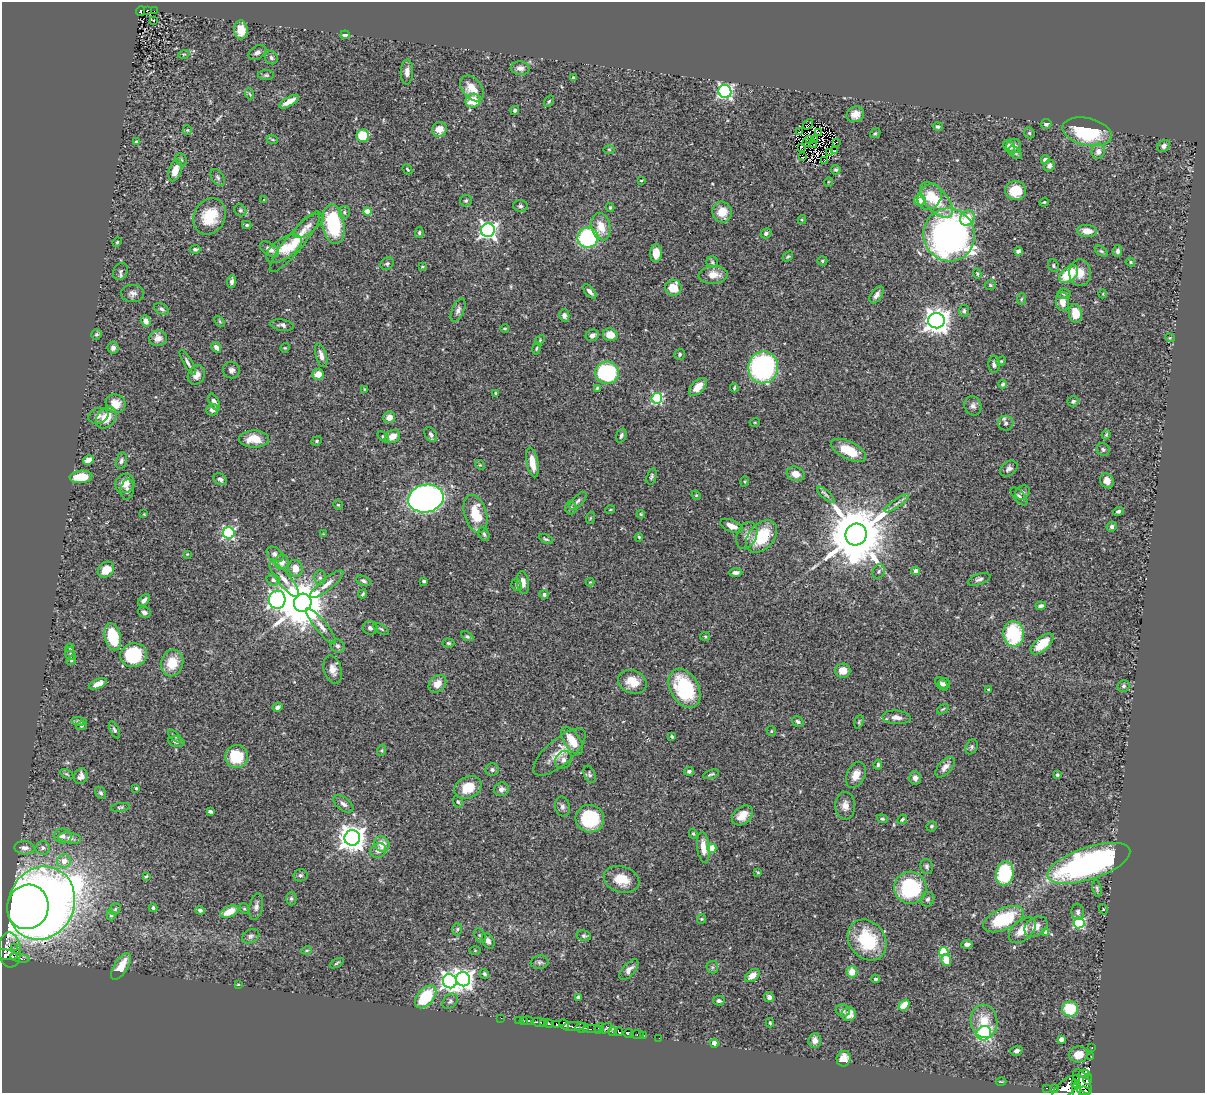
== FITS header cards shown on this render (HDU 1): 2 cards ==
NAXIS1  =                 1203
NAXIS2  =                 1091

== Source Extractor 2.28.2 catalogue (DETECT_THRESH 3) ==
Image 1203 x 1091 px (HDU 1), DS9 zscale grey, 1 PNG px = 1 image px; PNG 1207 x 1095 px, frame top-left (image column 1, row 1091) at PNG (2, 2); each listed source drawn as its Kron ellipse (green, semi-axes under 4 px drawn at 4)
Background 0.717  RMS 0.029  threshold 0.086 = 3 sigma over >= 5 px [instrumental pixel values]
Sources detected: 424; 4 with non-positive FLUX_AUTO (blend fragments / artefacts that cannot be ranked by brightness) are neither listed nor drawn; the other 420 listed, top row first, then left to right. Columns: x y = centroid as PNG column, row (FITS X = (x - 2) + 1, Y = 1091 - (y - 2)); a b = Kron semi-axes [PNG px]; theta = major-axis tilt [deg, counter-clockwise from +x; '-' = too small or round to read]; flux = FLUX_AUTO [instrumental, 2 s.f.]
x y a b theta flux
147 10 3 2 - 12
141 11 5 4 - 82
154 11 2 2 - 1.9
153 20 3 3 - 3.8
241 30 9 6 -86 27
345 35 4 4 - 7.5
257 52 10 6 31 6.9
184 54 6 3 17 2.2
271 58 7 6 - 4.7
520 68 9 6 -4 9.9
407 72 12 6 88 13
266 75 8 5 0 3.3
573 78 4 3 - 5.2
472 88 14 9 -52 34
725 91 7 6 - 470
250 94 5 3 - 2
473 101 7 7 - 37
549 101 6 3 54 2.5
289 102 11 4 31 20
515 110 4 4 - 3.6
855 114 9 7 27 15
808 124 6 2 51 1
1046 124 5 5 - 5.3
938 126 5 4 - 4.3
439 129 7 7 - 22
187 130 5 4 - 2.1
800 132 2 2 - 1.4
1087 132 25 13 -13 140
819 133 2 2 - 1.4
875 133 5 4 - 2.6
1029 133 6 5 - 2.9
363 136 6 6 - 83
272 139 6 3 -19 2.2
809 140 4 2 - 1.5
814 140 3 2 - 1.1
137 142 3 3 - 7.8
806 142 3 2 - 1.7
836 142 2 2 - 1.7
814 145 3 2 - 1
1014 146 7 7 - 11
1164 146 7 5 36 6.6
1009 147 7 5 -55 10
801 148 4 2 - 1.8
609 149 6 4 -1 2.2
835 151 3 2 - 0.9
1098 151 7 6 - 9.6
829 153 3 2 - 1.1
1015 153 8 5 -45 4.3
803 157 3 2 - 1.5
1045 159 4 4 - 7.3
181 160 7 5 -66 3.7
825 160 3 2 - 1.2
1049 166 6 5 - 6.9
407 169 5 3 - 2.1
175 170 11 6 72 24
836 170 5 5 - 3.4
218 177 9 6 -58 5.1
641 180 3 2 - 1.5
828 182 5 3 - 1.5
1016 191 10 9 - 40
930 197 13 11 55 33
264 200 3 2 - 1.1
920 200 5 5 - 20
936 200 21 11 -49 55
466 201 6 5 - 3.6
1044 202 5 4 - 2
520 206 7 5 -4 4.5
610 207 4 3 - 2.3
240 210 6 5 - 3.5
367 211 4 4 - 52
344 212 6 5 - 3.8
722 212 10 9 - 29
210 216 19 15 59 57
967 218 8 7 - 45
802 220 4 4 - 2
333 224 20 11 -81 140
247 225 4 4 - 2.9
308 226 18 7 36 11
601 226 14 9 -77 32
488 230 7 7 - 730
1087 231 10 6 -5 19
419 233 5 4 - 3.3
766 233 5 5 - 4.8
949 235 27 25 -69 700
588 238 10 10 - 210
117 242 5 4 - 2.1
295 242 38 9 51 49
284 248 20 10 35 29
195 249 5 4 - 4
269 249 11 6 -33 11
1018 251 4 4 - 6.6
1101 251 7 4 -36 3.4
1118 251 6 4 86 5.3
656 253 9 6 87 21
788 256 6 4 40 2.5
822 261 5 4 - 2.9
712 262 5 5 - 3.2
1130 262 5 4 - 2.3
387 264 7 5 38 4.4
422 266 4 3 - 2
1053 266 6 5 - 4
120 271 9 7 58 4.8
1080 273 13 10 -88 24
977 274 5 4 - 2.3
1069 274 11 7 43 77
713 275 14 8 3 23
232 281 6 4 86 6.5
990 285 5 4 - 2.7
673 288 8 8 - 35
590 291 9 4 -48 6.2
132 293 12 8 -2 8.7
1064 294 6 5 - 3.4
1103 294 4 3 - 1.4
877 295 9 5 56 9.1
1021 299 6 4 87 2.4
1062 302 9 6 -84 18
161 309 8 5 -28 4.9
458 310 12 6 65 7.7
964 311 6 5 - 3.9
1075 313 9 6 -81 35
564 315 6 5 - 7.7
146 321 5 4 - 13
220 321 6 4 -46 2.3
936 321 8 7 - 1900
282 325 12 5 -8 5.7
505 328 4 3 - 2.4
96 334 5 5 - 3
592 335 7 5 23 6.5
610 335 7 6 - 26
158 338 9 8 - 11
1170 338 5 3 - 1.7
540 340 6 4 49 2.4
216 347 6 4 -57 7.8
113 348 6 5 - 6.5
285 348 5 4 - 2
536 348 6 3 80 2.2
680 354 6 5 - 3.3
321 355 12 5 -74 10
1001 361 5 4 - 2.1
188 363 14 4 -60 6.3
994 364 8 5 -89 6.3
763 367 16 15 - 380
231 370 8 8 - 7.4
607 373 12 11 - 200
318 374 6 5 - 17
196 375 10 8 57 14
1003 384 4 3 - 2.9
698 387 11 6 45 22
597 388 4 4 - 2.1
734 388 4 2 - 2.3
364 389 3 3 - 1.5
496 393 4 3 - 4.3
657 398 5 5 - 210
1073 401 6 5 - 4.1
214 402 9 5 -61 9.4
116 403 10 9 - 22
973 406 10 8 -68 8
212 410 6 6 - 8.8
98 416 10 7 19 8.4
389 417 6 5 - 15
106 418 12 9 51 34
755 422 5 3 - 1.6
1006 423 8 7 - 6.2
431 435 8 5 -58 6.7
1106 435 5 3 - 2.4
392 436 8 6 27 19
621 436 7 5 71 4.7
383 437 7 4 -43 3.1
254 439 15 8 0 34
317 441 5 4 - 2.7
1103 449 7 6 - 4.2
849 450 19 9 -27 45
88 460 5 4 - 17
121 461 8 5 77 5.3
532 462 15 5 -80 27
480 465 5 4 - 2.1
1009 469 9 7 35 7.2
796 474 9 7 -19 14
652 476 8 5 74 3.7
81 477 11 6 5 45
220 479 7 5 -33 4.9
745 481 5 3 - 2
1107 481 8 6 -57 13
125 483 10 9 - 18
127 489 10 6 81 7.9
1023 492 8 6 43 6.8
696 495 5 4 - 1.9
826 495 11 4 -41 5.3
1019 496 11 5 -48 6.5
426 498 18 13 10 1100
578 501 11 5 45 6.1
897 503 14 3 35 6.2
338 505 5 4 - 2.2
571 508 6 5 - 4.2
610 510 5 3 - 1.6
1118 511 5 4 - 3.8
144 514 3 3 - 1.6
476 514 19 11 -73 62
641 514 4 3 - 2.1
590 518 6 3 70 2
731 526 12 5 -24 16
1112 527 5 5 - 4.4
229 533 6 5 - 300
323 534 3 3 - 1.3
484 534 7 5 -62 3.9
856 534 11 10 - 17000
747 535 14 10 67 13
639 537 4 3 - 2
761 537 18 12 48 87
546 539 7 4 -26 3.1
187 554 4 3 - 1.5
275 554 9 6 -39 7.5
282 562 7 7 - 13
295 568 8 7 - 20
106 570 9 7 42 32
879 571 7 6 - 4.7
916 571 4 4 - 11
736 572 7 4 2 6.7
320 578 7 6 - 4.7
284 579 22 6 -51 18
979 579 12 5 18 6.5
273 580 6 5 - 5.8
363 581 8 4 -24 4.5
424 581 3 3 - 2.9
590 582 4 4 - 1.6
523 583 11 6 -83 12
327 584 20 6 39 14
517 585 6 5 - 3.7
363 594 5 3 - 2.6
544 595 4 4 - 5.5
144 600 7 4 46 7.2
277 600 9 8 - 670
303 603 9 8 - 9700
1041 606 5 3 - 4.7
144 612 7 5 -21 6
321 626 22 6 -50 15
370 628 7 6 - 6.2
381 629 9 3 -32 3.2
1013 634 13 10 -83 130
467 636 6 4 -28 2.8
705 636 5 4 - 2.2
113 637 14 8 -76 86
448 643 6 4 -2 3.2
1042 644 14 6 41 37
338 646 7 6 - 5.4
70 648 4 4 - 1.9
70 654 6 5 - 3.1
134 655 13 12 - 110
71 660 5 4 - 2.5
172 663 13 11 75 40
333 669 14 8 -74 14
843 671 7 7 - 24
632 682 14 11 -23 32
98 684 9 4 24 15
437 684 10 7 44 18
941 684 8 5 -51 6.1
945 684 6 5 - 4.6
1124 686 6 6 - 3.9
684 688 21 14 -61 150
988 689 4 3 - 1.9
277 707 5 4 - 6.4
943 709 6 3 35 2.2
896 717 14 7 -5 12
79 721 8 4 -6 4.6
798 721 6 5 - 4.2
859 722 7 4 74 2.6
81 726 5 4 - 3
114 730 9 4 -64 4.2
771 731 5 4 - 2.3
175 736 8 3 -44 2.7
672 737 3 3 - 4.3
572 741 16 8 -56 33
176 742 8 5 -11 4.9
972 747 8 5 63 3.8
382 750 5 3 - 2
559 752 32 13 41 39
236 756 11 11 - 64
563 760 9 7 54 9
878 765 5 4 - 4.1
945 767 12 6 49 11
492 770 6 6 - 4.8
689 771 5 4 - 4.4
67 774 7 4 -27 2.5
590 774 9 5 -71 4.4
711 774 8 3 18 3.5
856 775 13 9 64 19
1057 775 3 3 - 3.3
81 776 8 6 72 8.8
915 778 7 6 - 8.1
468 787 14 11 27 38
136 788 3 3 - 1.9
501 789 7 7 - 9.9
101 793 6 5 - 4.6
458 802 6 4 -72 2.9
343 804 11 6 -37 8.9
845 806 14 10 -89 14
120 807 10 4 9 3.3
562 807 10 7 -78 6.3
210 812 4 3 - 4.6
742 815 12 8 41 25
590 819 14 14 - 100
882 819 5 4 - 2.9
902 819 5 3 - 3
932 826 5 5 - 3.3
693 834 5 4 - 2.5
63 836 9 7 -5 8.4
70 838 11 5 -8 8.6
352 838 8 7 - 2000
382 844 8 7 - 26
703 847 15 6 -83 25
25 848 10 6 -3 8.8
43 848 7 7 - 5.5
712 848 4 4 - 59
378 850 8 7 - 14
64 861 7 6 - 17
1089 863 43 16 18 540
927 866 8 6 -79 4.5
758 872 4 3 - 1.9
1005 873 12 8 82 130
300 875 7 6 - 4.6
146 876 4 3 - 2
622 879 18 13 -17 35
910 888 16 16 - 160
1097 888 9 4 -80 3.7
291 899 7 5 -90 3.6
928 899 7 6 - 5.5
41 903 37 33 64 3700
256 906 14 6 79 8.4
28 907 22 20 73 2800
153 908 4 3 - 4
115 909 6 5 - 3.2
244 909 5 4 - 2.6
1103 909 5 3 - 1.9
200 910 5 4 - 5
230 911 9 5 26 33
1078 912 8 6 -84 5.1
111 915 5 4 - 4.1
701 919 5 4 - 2
1004 919 22 10 24 110
1079 923 5 5 - 200
1036 927 12 9 34 17
457 929 6 4 73 3.3
1022 930 16 9 42 27
1046 932 4 4 - 14
251 936 9 6 26 5.3
480 936 8 5 -62 4.4
584 936 7 5 -12 4.4
867 940 22 18 -53 100
488 941 8 5 -63 8.4
967 944 5 4 - 7.6
15 948 3 2 - 6
10 950 17 11 -87 290
307 950 5 3 - 2
475 950 6 4 0 1.9
944 952 5 4 - 100
6 955 12 5 -7 340
20 958 10 3 -11 94
946 960 6 5 - 30
540 962 9 6 7 5
337 963 7 3 29 2.4
121 966 15 6 59 32
712 967 6 6 - 3.9
629 970 12 6 49 11
852 972 5 5 - 27
484 974 5 4 - 4.4
752 975 8 5 38 16
463 979 7 7 - 1100
875 979 4 4 - 3.5
450 981 7 6 - 680
238 985 4 2 - 1.6
426 997 13 8 49 87
578 997 3 3 - 4
769 997 5 5 - 8.2
450 1001 9 6 44 5
719 1001 6 5 - 4.7
904 1005 6 4 48 36
1070 1009 8 7 - 63
843 1011 7 6 - 6.2
849 1014 7 7 - 21
501 1018 2 2 - 8.3
519 1020 2 2 - 4.2
524 1021 3 2 - 6.2
528 1021 6 3 -8 65
984 1021 17 13 -80 44
539 1022 7 3 -6 480
543 1022 4 3 - 170
549 1023 4 3 - 370
770 1023 4 3 - 2.6
564 1024 5 4 - 920
557 1025 3 3 - 140
574 1026 11 4 3 220
582 1028 6 4 5 330
599 1028 5 3 - 84
606 1028 6 3 38 250
592 1029 9 3 1 180
613 1031 4 3 - 130
619 1031 4 4 - 290
628 1033 5 4 - 690
984 1033 7 7 - 230
637 1035 7 3 3 3.9
644 1036 4 3 - 31
659 1038 2 2 - 8.2
1061 1039 4 4 - 13
815 1040 7 6 - 11
714 1043 4 4 - 38
1092 1048 3 2 - 8
1016 1051 6 5 - 7
1078 1054 9 8 - 23
1091 1057 2 2 - 4.9
844 1059 8 7 - 19
1084 1074 6 4 5 250
1088 1079 5 3 - 1500
1001 1081 5 3 - 1.7
1082 1081 13 7 -59 1300
1075 1083 3 3 - 250
1066 1087 16 7 39 1800
1047 1088 3 2 - 23
1054 1089 4 3 - 170
1077 1089 8 4 89 430
1084 1091 7 3 -5 600
At the frame edge (FLAGS 8, measured only in part): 2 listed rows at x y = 1077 1089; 1084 1091
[4 non-positive-flux detections neither listed nor drawn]